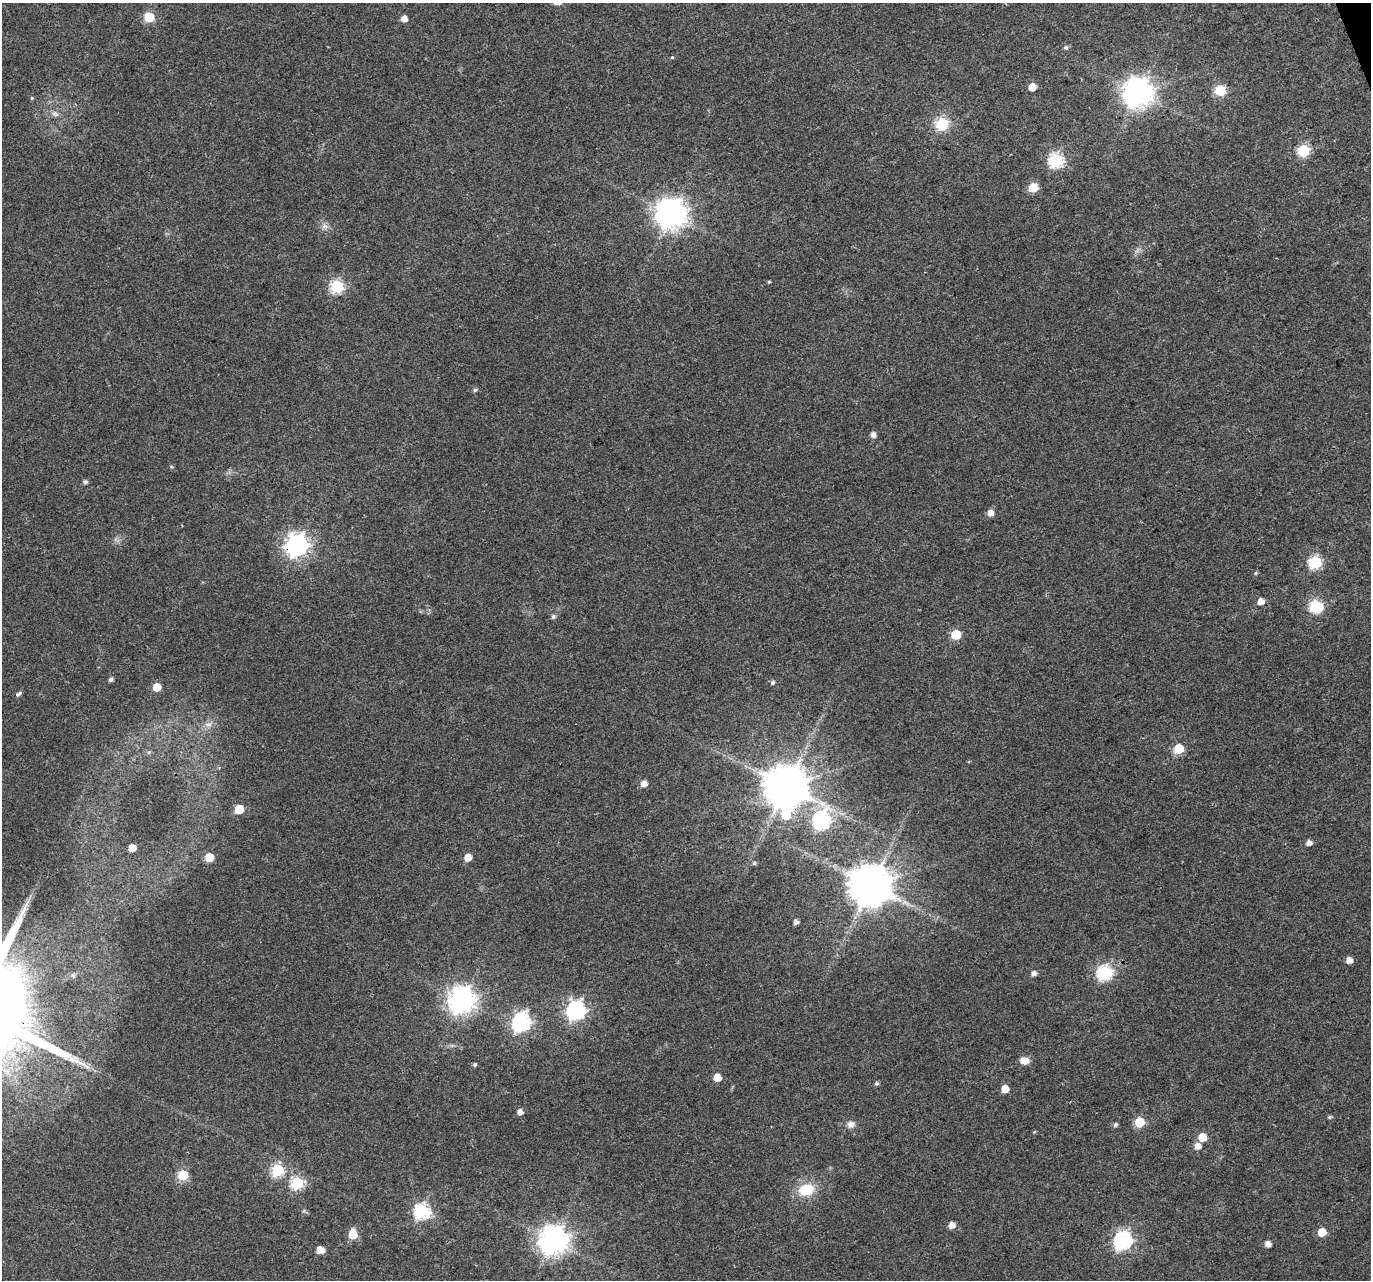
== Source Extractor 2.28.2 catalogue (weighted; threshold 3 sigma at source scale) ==
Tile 10 of 4 x 4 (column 2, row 3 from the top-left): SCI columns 1372-2740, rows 1411-2688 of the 5484 x 5319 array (HDU 1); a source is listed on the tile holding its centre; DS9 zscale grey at full resolution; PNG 1373 x 1282 px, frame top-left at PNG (2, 3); no overlay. Shown black and unused: <1% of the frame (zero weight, under 3 of 4 exposures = <1% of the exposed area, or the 3 px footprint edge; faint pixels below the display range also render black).
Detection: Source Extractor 2.28.2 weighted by HDU 2 'WHT'; one run over the whole footprint, this tile lists its part. Background 0.0313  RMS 0.0039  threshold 0.0177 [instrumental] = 3 sigma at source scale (4.5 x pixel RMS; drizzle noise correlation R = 1.50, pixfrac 1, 0.0396/0.0396 arcsec/px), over >= 5 px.
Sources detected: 80; all 80 listed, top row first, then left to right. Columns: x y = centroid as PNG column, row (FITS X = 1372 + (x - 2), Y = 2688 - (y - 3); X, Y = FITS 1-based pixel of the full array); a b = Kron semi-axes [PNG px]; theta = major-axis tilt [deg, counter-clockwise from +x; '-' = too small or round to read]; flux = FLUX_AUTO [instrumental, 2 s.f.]
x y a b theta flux
149 17 6 6 - 21
404 19 5 5 - 2.8
1066 48 6 5 - 0.87
672 57 4 4 - 0.39
1032 87 5 5 - 6.2
1220 90 6 6 - 27
1138 93 9 9 - 560
32 98 5 4 - 0.48
55 114 11 6 -28 1.7
942 124 6 6 - 50
1303 151 6 6 - 37
1056 160 7 7 - 69
1033 188 6 6 - 13
671 214 9 9 - 570
324 226 9 7 -13 1.7
769 282 4 4 - 0.44
337 286 6 6 - 55
475 390 6 5 - 0.86
873 435 6 5 - 2.1
171 467 6 4 -43 0.55
85 482 5 5 - 1.1
990 513 6 6 - 2.9
297 545 8 8 - 260
1315 562 6 6 - 47
1256 573 5 4 - 0.49
1261 601 6 5 - 3.7
1316 606 8 6 -39 48
553 616 6 6 - 0.83
956 634 6 6 - 18
111 679 4 4 - 1.2
773 682 6 4 45 0.81
157 687 5 5 - 8.2
19 694 8 4 35 1.1
208 724 12 6 5 2
1179 749 6 6 - 18
149 752 5 5 - 0.68
644 784 6 5 - 3.3
786 786 12 11 - 1600
239 809 6 5 - 13
786 815 11 9 -45 16
821 820 8 7 - 110
1309 843 6 5 - 1.9
132 848 5 5 - 6.1
209 857 6 5 - 14
468 857 5 5 - 5.3
754 863 5 4 - 0.71
871 885 11 11 - 1500
796 922 4 4 - 1.5
1349 960 5 5 - 3.2
1105 973 7 7 - 74
1034 974 5 5 - 2.1
73 975 7 5 -47 0.81
462 1000 9 9 - 400
576 1010 8 7 - 150
521 1022 8 7 - 120
1024 1061 11 8 -9 3.1
475 1064 4 4 - 0.75
717 1077 5 5 - 6.4
877 1084 5 5 - 0.77
1005 1089 5 5 - 5.8
520 1112 5 5 - 2.3
1329 1117 5 4 - 0.67
1139 1122 6 6 - 20
851 1124 10 8 21 2.3
1115 1125 6 5 - 0.92
1034 1132 4 3 - 0.39
1202 1137 6 5 - 8.5
1197 1146 6 6 - 3.3
278 1170 6 6 - 46
183 1175 6 6 - 26
297 1183 6 6 - 45
806 1189 18 13 14 12
422 1211 7 7 - 80
952 1225 5 5 - 3.5
1322 1232 5 5 - 9.4
353 1234 7 6 - 11
553 1240 9 9 - 530
1123 1241 7 7 - 130
1268 1244 5 5 - 2.7
320 1250 7 5 -18 4.5
Overlapping masked pixels (flux is a lower limit): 1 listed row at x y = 297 545